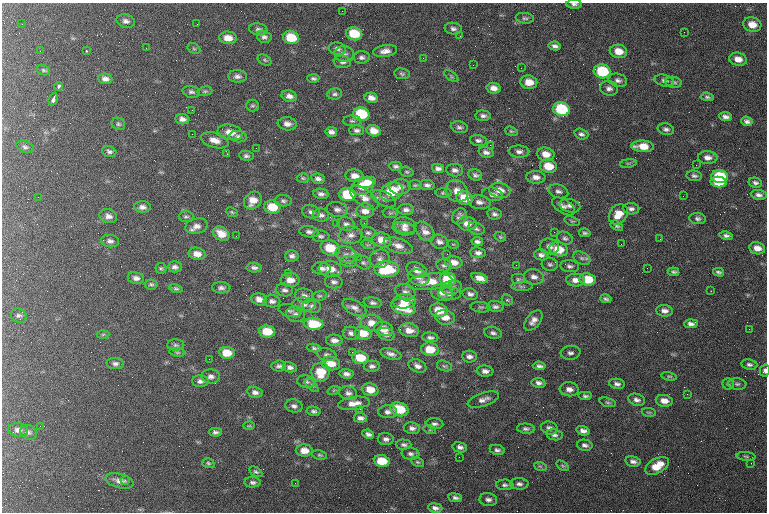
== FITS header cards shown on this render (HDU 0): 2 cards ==
NAXIS1  =                  765 / length of data axis 1
NAXIS2  =                  510 / length of data axis 2

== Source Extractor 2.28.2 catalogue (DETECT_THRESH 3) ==
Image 765 x 510 px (HDU 0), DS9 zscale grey, 1 PNG px = 1 image px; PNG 769 x 514 px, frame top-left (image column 1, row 510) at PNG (2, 3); each listed source drawn as its Kron ellipse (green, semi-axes under 4 px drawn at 4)
Background 213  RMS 9.5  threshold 28.4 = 3 sigma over >= 5 px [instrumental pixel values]
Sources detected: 355; all 355 listed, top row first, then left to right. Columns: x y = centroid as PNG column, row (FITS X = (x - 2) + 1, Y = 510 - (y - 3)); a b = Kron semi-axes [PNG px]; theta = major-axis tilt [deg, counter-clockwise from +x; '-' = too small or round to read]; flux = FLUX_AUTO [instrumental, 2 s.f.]
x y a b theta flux
574 4 8 4 -2 1700
342 11 2 2 - 310
525 18 9 5 -7 1500
126 21 9 6 -15 2600
22 24 2 2 - 450
197 24 2 2 - 270
752 25 9 7 -14 7100
258 29 9 6 -10 1900
453 29 9 6 -7 2100
684 32 2 2 - 1400
354 34 8 6 -13 17000
460 36 2 2 - 330
264 37 7 6 - 1900
228 38 9 6 -5 6200
291 38 8 6 -14 16000
555 46 6 4 -9 2000
146 48 2 2 - 1300
194 48 7 5 -30 1000
337 49 9 6 -11 2200
40 51 2 2 - 890
86 51 2 2 - 550
385 51 12 6 8 3900
618 51 9 6 -11 7200
344 54 10 7 -9 3000
362 57 8 6 -2 2000
423 58 3 2 - 790
738 59 9 6 -15 5200
265 60 7 5 -28 1000
342 62 9 6 -6 2200
473 65 2 2 - 440
521 68 2 2 - 610
43 70 7 5 -16 1100
602 71 8 7 - 33000
402 74 8 5 -10 1300
237 76 9 6 -2 2400
451 76 8 4 -36 1000
313 78 6 4 -3 1500
105 79 7 5 -3 2700
618 80 9 6 -13 2400
664 80 10 6 -13 1800
529 82 8 6 -12 8200
673 82 8 5 -8 1500
59 87 4 3 - 1300
493 88 7 5 -12 3900
609 88 9 7 -12 2600
205 91 7 4 9 1100
191 92 9 5 -13 1700
335 94 7 5 5 1500
289 96 8 5 -11 3100
707 97 7 4 -6 1200
371 98 7 5 -11 3500
53 99 6 3 70 3300
252 106 6 6 - 1200
561 109 8 7 - 35000
192 110 2 2 - 380
361 114 8 7 - 29000
483 116 7 5 -3 2000
725 117 6 4 -7 2300
182 119 7 5 -9 2800
352 121 9 5 -1 1300
747 121 5 4 - 1900
118 124 7 6 - 1200
287 124 9 6 -6 3700
459 127 8 5 -12 1800
666 129 8 5 -14 2000
357 130 7 5 -1 1600
374 131 7 5 -16 6700
511 131 7 4 -18 940
230 132 13 7 -11 6900
331 132 6 5 - 2400
192 134 2 2 - 690
581 134 7 5 -18 1900
238 137 9 5 -7 1900
215 140 14 7 -17 5600
478 140 8 5 -9 2000
490 145 3 2 - 15000
643 146 11 5 -3 9700
25 147 9 5 -23 1600
256 148 2 2 - 400
109 151 7 5 -20 1600
519 151 10 6 -3 2800
486 152 7 5 -16 2400
227 154 3 2 - 460
546 154 9 6 -12 6800
246 156 7 5 -8 1600
708 158 10 6 -4 3600
628 163 8 4 8 1200
696 165 2 2 - 490
396 166 6 4 0 1600
548 166 8 6 -12 12000
438 168 6 4 -12 2200
455 170 8 6 -8 2300
407 172 7 5 -16 1000
475 175 7 5 -24 1700
355 176 9 6 -8 5000
694 176 8 5 -6 1600
536 177 9 6 -3 3700
720 177 8 6 -4 28000
303 178 6 5 - 1000
318 179 7 5 -11 2100
367 182 9 5 17 4900
718 182 8 5 -6 18000
755 183 7 5 -13 1600
415 185 7 5 0 1000
427 185 7 5 -8 2000
363 186 11 8 21 14000
400 187 10 7 5 3400
500 190 10 7 -9 6100
457 191 12 10 -43 5700
558 191 10 6 -18 2300
392 192 12 9 22 18000
444 193 8 4 -3 1200
321 194 8 5 -10 2300
493 194 10 6 -13 2700
348 195 8 6 -10 24000
759 195 8 5 -8 2200
683 196 3 2 - 650
38 197 2 2 - 360
364 197 16 8 -36 5500
465 198 8 6 -14 14000
384 199 13 7 -27 2600
253 200 9 8 - 7100
283 201 8 6 -6 1700
479 202 11 6 -8 3100
564 206 13 6 -32 2700
570 206 10 6 -13 2600
142 207 8 5 -2 2700
272 207 8 6 -10 13000
337 209 10 7 -9 2800
631 209 8 5 -3 1900
406 210 8 5 0 2400
365 211 9 7 4 4500
232 212 6 4 -23 940
311 212 9 6 -14 2200
390 213 7 5 -7 1200
494 214 7 5 -8 1900
618 214 11 8 51 7600
321 215 8 6 -9 2200
108 216 9 7 -15 3100
460 216 8 7 - 2200
186 217 7 5 0 1200
698 219 8 5 -8 1800
572 221 8 4 -18 1000
337 223 2 2 - 920
364 223 3 2 - 700
346 224 9 7 -15 2200
467 224 9 7 -5 4400
404 225 11 8 -14 3300
196 226 11 7 13 4200
617 226 7 4 -31 1200
404 229 11 6 -9 2800
476 229 9 5 -18 1600
425 231 11 7 -47 4200
309 232 9 5 -7 2100
554 232 2 2 - 380
368 233 8 6 -7 1600
585 233 6 4 -9 1300
221 234 9 6 -32 7100
351 235 11 8 -3 3900
726 235 7 4 -10 1600
236 236 2 2 - 2700
321 236 8 6 -4 1600
500 237 6 4 -21 910
565 238 8 6 -26 1800
660 239 3 2 - 490
382 240 9 7 -13 7900
110 241 9 6 -8 2300
477 241 6 4 -8 1900
439 242 9 6 -21 2600
453 244 6 3 -17 660
621 244 2 2 - 240
368 245 7 4 -17 950
398 246 15 7 -18 4800
549 246 10 8 -13 3100
330 248 10 7 -20 17000
757 248 8 6 -12 5100
559 249 10 7 -13 13000
478 253 8 5 -5 2400
197 254 8 6 -11 5100
447 254 3 2 - 480
346 255 11 8 -19 3700
541 255 7 5 -11 2300
292 256 7 5 3 2200
358 257 2 2 - 880
582 258 9 6 -27 2000
380 259 10 9 - 3100
349 262 8 5 -5 1500
454 262 8 6 -6 4800
363 263 8 6 -29 1600
550 264 8 6 -5 1500
444 265 7 6 - 1500
516 265 2 2 - 1900
570 266 9 6 -7 2200
175 267 7 5 0 2100
161 268 5 5 - 1100
254 268 7 5 -3 1800
321 268 9 6 -3 2900
647 268 2 2 - 1400
330 269 11 8 -7 7800
387 269 12 8 -1 30000
417 270 11 7 -24 4300
673 272 6 4 -6 1300
719 272 5 3 - 1300
288 273 3 2 - 7400
419 277 11 8 -15 3400
534 277 10 7 -14 3400
136 278 8 6 -9 2800
480 278 9 5 -18 4600
448 279 8 6 -9 23000
518 279 7 5 0 1300
588 279 8 6 -8 15000
290 280 9 7 -3 5500
576 280 9 6 -2 4500
334 282 9 6 -7 2300
430 282 22 8 5 9900
151 284 6 5 - 1200
522 286 11 4 0 1300
451 287 10 7 15 2500
176 288 7 4 -14 1200
221 288 9 5 -3 2200
285 290 8 6 -11 2000
711 291 2 2 - 430
405 292 10 7 -22 2700
442 293 11 8 -15 3500
449 294 11 6 -1 2700
470 294 8 5 -16 2100
304 296 10 7 -14 2800
319 296 7 4 16 1100
259 299 8 6 -17 4600
606 299 5 3 - 1300
507 300 6 5 - 840
272 301 8 6 -4 2200
404 301 11 7 5 9500
373 303 9 5 -9 1900
304 305 12 7 -2 3300
312 306 9 6 -10 2000
403 307 13 7 -17 17000
481 307 10 5 -7 1300
495 307 8 5 -5 1900
354 308 13 7 -29 3400
439 310 9 6 -11 11000
290 311 11 6 -12 1800
664 311 8 5 -7 2900
296 314 10 7 -6 2700
19 316 8 6 -33 1700
445 317 10 7 -12 6300
533 321 12 7 52 3800
372 323 11 8 -5 6400
314 324 10 6 -5 19000
691 324 7 4 3 2500
384 329 9 7 -15 7100
749 329 2 2 - 280
409 330 10 7 -9 4900
267 331 8 6 -9 14000
351 333 8 6 -8 2600
363 333 8 6 -8 11000
493 333 9 6 -15 2000
103 334 6 4 3 880
386 334 9 6 -20 2700
430 337 8 5 -5 1700
334 340 8 5 -1 3200
176 345 8 5 0 1500
314 348 7 4 -7 1300
430 349 9 6 -7 13000
177 352 8 4 -7 980
352 352 3 2 - 1000
227 353 8 6 -5 11000
570 353 10 7 6 2200
391 354 11 5 -14 2700
327 355 10 6 -11 2000
469 356 7 6 - 2400
360 358 8 6 -9 15000
209 359 2 2 - 260
331 363 9 6 -13 8100
115 364 8 5 -3 2000
749 364 8 5 -9 1900
279 366 7 5 3 1700
372 366 8 5 3 2100
417 366 9 6 -24 3100
445 366 8 5 -16 1200
539 366 6 4 -6 1800
290 367 7 5 -12 2100
485 371 8 5 -5 3000
765 371 6 5 - 2000
320 372 9 9 - 15000
346 374 7 4 -5 2500
211 376 9 7 -3 2500
669 376 8 4 -11 950
200 381 8 6 0 2400
306 382 9 6 -10 1800
538 383 7 5 -10 2100
617 384 8 5 -9 2000
728 384 6 5 - 980
737 384 9 5 -6 1500
312 385 8 3 -45 1000
569 389 9 7 -6 3400
334 390 6 4 19 910
370 390 8 6 -11 8300
255 392 7 5 -15 2400
348 393 9 7 -15 2500
687 394 3 2 - 1100
585 396 7 4 0 1400
483 399 16 6 19 3500
637 400 8 6 -19 2500
664 401 8 6 -10 4900
608 402 8 4 -17 1100
354 403 16 6 8 5400
294 406 8 6 -13 2200
360 409 2 2 - 2300
399 409 9 7 -19 20000
314 411 7 4 -10 1700
388 412 9 6 0 2600
649 412 7 3 -8 760
360 418 7 5 -6 2300
434 424 9 5 -5 1900
40 426 2 2 - 400
249 426 6 4 1 830
412 428 8 6 -8 2600
549 428 8 6 -17 2200
526 429 9 5 -6 1600
18 430 10 7 -8 3200
430 430 6 4 -17 880
583 431 7 4 -16 2600
29 432 8 7 - 1800
215 432 6 4 -2 1700
368 434 6 4 -24 2000
554 435 8 5 -11 2000
386 439 8 6 -7 2200
404 445 7 5 -2 1700
585 445 8 5 -12 1900
460 447 7 5 -13 2300
304 450 8 6 -2 6200
497 450 7 5 -12 1700
411 454 9 6 -8 2000
320 455 7 4 -8 1100
746 456 9 4 -6 990
459 457 2 2 - 1600
382 461 8 6 -8 15000
633 461 7 5 -12 2300
417 462 7 4 -26 970
208 463 6 4 -17 1100
751 463 2 2 - 300
540 466 6 3 -19 860
563 466 7 4 -31 920
657 466 13 7 29 12000
256 472 7 4 -30 1200
125 480 4 4 - 1200
119 481 14 7 -15 4100
253 482 8 5 -1 2000
295 483 2 2 - 270
519 484 9 5 -3 2200
505 485 8 5 -2 1700
455 498 7 4 -10 1800
488 500 9 6 -8 2300
435 508 7 4 -9 2100
At the frame edge (FLAGS 8, measured only in part): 2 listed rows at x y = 574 4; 765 371